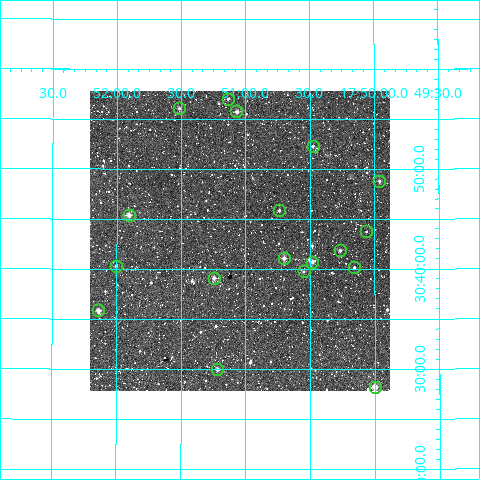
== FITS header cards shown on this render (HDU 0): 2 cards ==
NAXIS1  =                  300
NAXIS2  =                  300

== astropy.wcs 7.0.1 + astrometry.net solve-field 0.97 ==
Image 300 x 300 px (HDU 0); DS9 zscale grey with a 90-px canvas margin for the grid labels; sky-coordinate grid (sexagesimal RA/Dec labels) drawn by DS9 from the SOLVED WCS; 18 Tycho-2 reference stars matched to detected sources circled (green)
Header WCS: RA---TAN/DEC--TAN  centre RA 17:51:03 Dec +30:43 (267.76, +30.71 deg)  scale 6 arcsec/px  FOV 30.0' x 30.0'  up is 0 deg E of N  parity normal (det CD < 0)
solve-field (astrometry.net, Tycho-2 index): VERIFIED the header's WCS against the Tycho-2 star catalogue (18 matches, 0 conflicts) and refined it, rather than solving blind
Solved WCS: RA---TAN-SIP/DEC--TAN-SIP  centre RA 17:51:03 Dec +30:43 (267.76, +30.71 deg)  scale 6 arcsec/px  FOV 30.0' x 30.0'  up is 0 deg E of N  parity normal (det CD < 0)
The solver's refit moves the header's centre by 1.7 arcsec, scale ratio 1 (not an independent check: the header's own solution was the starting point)
Tycho-2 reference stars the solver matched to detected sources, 18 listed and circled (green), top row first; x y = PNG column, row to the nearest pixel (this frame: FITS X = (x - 90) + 1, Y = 300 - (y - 91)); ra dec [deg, ICRS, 3 dp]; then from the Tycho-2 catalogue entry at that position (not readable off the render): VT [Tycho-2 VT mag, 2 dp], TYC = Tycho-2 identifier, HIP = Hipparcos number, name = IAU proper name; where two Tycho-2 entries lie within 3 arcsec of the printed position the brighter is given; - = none
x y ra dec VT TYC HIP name
228 99 267.784 +30.950 12.31 2608-399-1 - -
179 108 267.878 +30.934 11.34 2608-1179-1 - -
236 111 267.767 +30.930 10.94 2608-821-1 - -
313 146 267.619 +30.871 11.29 2607-925-1 - -
379 181 267.490 +30.813 11.73 2607-475-1 - -
279 210 267.685 +30.764 11.84 2607-387-1 - -
129 215 267.977 +30.756 9.80 2608-1640-1 - -
366 231 267.516 +30.729 12.36 2607-1652-1 - -
340 250 267.566 +30.698 11.84 2607-1633-1 - -
284 258 267.676 +30.685 10.29 2607-1297-1 - -
312 262 267.620 +30.679 11.15 2607-550-1 - -
116 266 268.001 +30.672 11.18 2608-612-1 - -
354 267 267.540 +30.669 11.41 2607-811-1 - -
304 271 267.637 +30.662 11.85 2607-756-1 - -
214 278 267.811 +30.652 10.76 2608-1356-1 - -
98 310 268.034 +30.597 10.36 2608-2213-1 - -
217 369 267.804 +30.500 10.94 2608-2163-1 - -
375 387 267.500 +30.470 9.90 2607-1391-1 - -